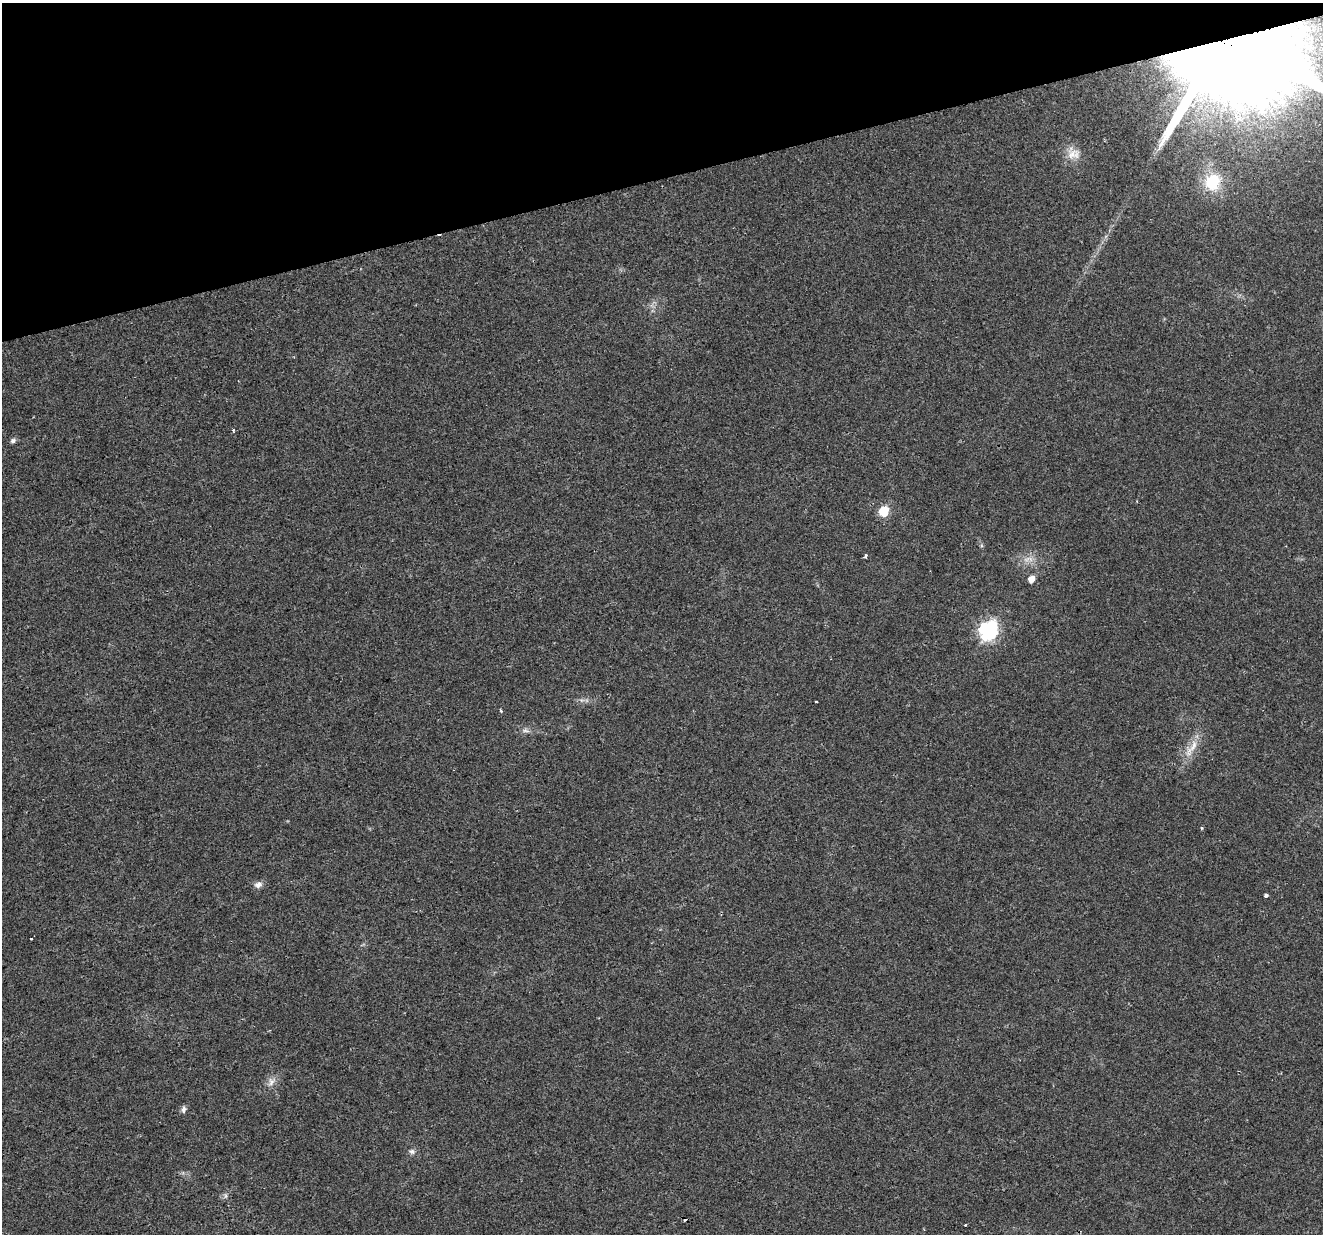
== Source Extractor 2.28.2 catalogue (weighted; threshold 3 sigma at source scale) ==
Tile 3 of 4 x 4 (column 3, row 1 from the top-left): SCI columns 2642-3962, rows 3756-4987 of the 5284 x 5097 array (HDU 1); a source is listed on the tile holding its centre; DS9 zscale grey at full resolution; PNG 1325 x 1236 px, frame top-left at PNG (2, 3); no overlay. Shown black and unused: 14% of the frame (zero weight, under 2 of 3 exposures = <1% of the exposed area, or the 3 px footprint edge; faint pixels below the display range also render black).
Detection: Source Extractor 2.28.2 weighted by HDU 2 'WHT'; one run over the whole footprint, this tile lists its part. Background 0.0261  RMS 0.0056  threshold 0.0253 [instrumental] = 3 sigma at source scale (4.5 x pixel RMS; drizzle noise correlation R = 1.50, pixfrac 1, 0.0396/0.0396 arcsec/px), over >= 5 px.
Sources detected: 24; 1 cosmic-ray / hot-pixel residue — not listed; the other 23 listed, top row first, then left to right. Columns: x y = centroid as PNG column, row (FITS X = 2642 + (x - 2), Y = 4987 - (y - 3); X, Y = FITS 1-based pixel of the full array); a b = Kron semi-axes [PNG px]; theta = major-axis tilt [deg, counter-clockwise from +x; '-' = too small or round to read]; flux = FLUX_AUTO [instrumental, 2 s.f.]
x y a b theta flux
1232 55 89 62 4 2300
1073 153 19 17 -35 7.6
1213 182 21 19 54 22
233 430 3 3 - 0.9
13 441 7 5 41 1.7
883 511 7 7 - 21
865 556 6 3 78 0.84
1027 559 13 6 21 3.2
1031 579 7 6 - 4.2
988 630 9 8 - 140
582 700 7 4 17 1.3
816 701 3 2 - 0.7
501 711 4 3 - 0.6
526 731 11 4 -5 1.7
1191 748 35 8 57 8.9
258 884 11 7 18 2.6
1265 896 4 4 - 1.3
31 939 3 3 - 2.6
271 1082 13 9 63 3.8
183 1109 9 6 83 1.8
412 1151 8 7 - 1.7
226 1196 7 4 89 1.1
965 1225 3 2 - 0.49
Overlapping masked pixels (flux is a lower limit): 1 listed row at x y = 1232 55
Isophote crosses this tile's border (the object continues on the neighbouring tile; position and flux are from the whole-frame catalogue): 1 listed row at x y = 1232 55
Unlisted compact peaks at least as high as the median listed source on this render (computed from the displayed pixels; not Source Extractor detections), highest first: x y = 1202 828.